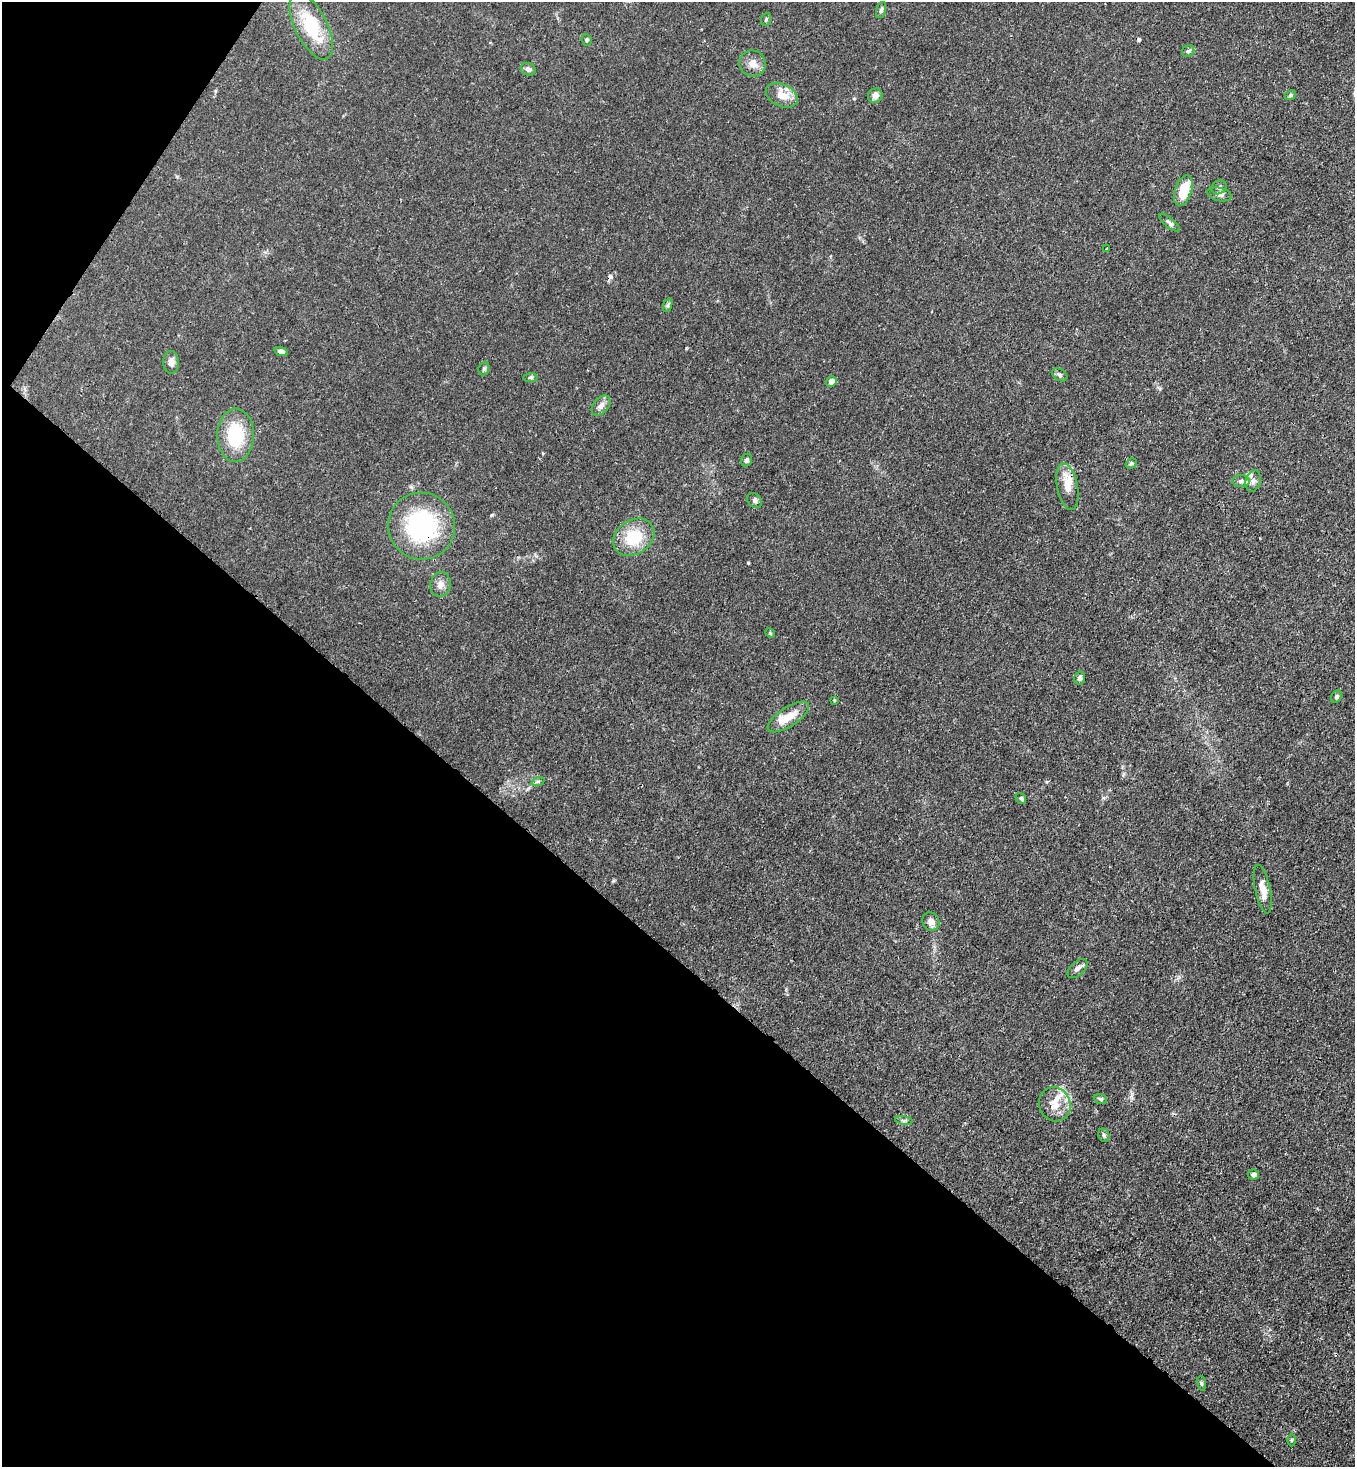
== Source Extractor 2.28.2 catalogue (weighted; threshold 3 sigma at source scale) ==
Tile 9 of 4 x 4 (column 1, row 3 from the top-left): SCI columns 364-1716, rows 1525-2989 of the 6000 x 5977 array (HDU 1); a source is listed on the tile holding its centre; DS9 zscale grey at full resolution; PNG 1357 x 1469 px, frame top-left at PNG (2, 2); each listed source drawn as its Kron ellipse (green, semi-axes under 4 px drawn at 4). Shown black and unused: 37% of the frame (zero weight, under 3 of 4 exposures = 7% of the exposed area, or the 3 px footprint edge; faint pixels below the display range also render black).
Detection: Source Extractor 2.28.2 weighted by HDU 2 'WHT'; one run over the whole footprint, this tile lists its part. Background 0.0193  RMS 0.0026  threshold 0.0116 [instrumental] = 3 sigma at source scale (4.5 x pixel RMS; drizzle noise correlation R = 1.50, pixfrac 1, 0.05/0.05 arcsec/px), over >= 5 px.
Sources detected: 55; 1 cosmic-ray / hot-pixel residue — neither listed nor drawn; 4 inside a brighter listed object's ellipse — not listed separately; the other 50 listed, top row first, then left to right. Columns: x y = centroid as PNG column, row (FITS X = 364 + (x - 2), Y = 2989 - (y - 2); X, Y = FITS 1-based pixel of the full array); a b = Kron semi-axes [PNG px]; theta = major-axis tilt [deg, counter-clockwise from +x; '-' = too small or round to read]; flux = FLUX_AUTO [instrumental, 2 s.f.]
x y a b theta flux
881 10 8 5 74 0.56
766 19 7 5 72 0.43
311 26 36 16 -63 13
587 40 6 5 - 0.44
1188 51 6 5 - 0.52
752 63 13 13 - 2.3
528 69 7 6 - 0.88
782 95 17 11 -25 4.3
1290 95 6 4 23 0.39
875 96 7 7 - 1.3
1219 187 8 6 28 0.79
1183 191 16 8 72 6.3
1219 194 12 6 -13 1
1170 223 13 4 -40 0.71
1107 248 3 2 - 0.21
668 305 7 4 71 0.46
281 352 7 4 -18 0.76
171 362 11 8 90 1.3
484 369 7 5 69 0.45
1059 375 8 5 -32 0.56
531 377 7 4 6 0.42
831 382 6 5 - 1.6
601 406 11 7 50 1.3
236 435 27 18 90 13
747 460 6 5 - 0.65
1131 463 6 5 - 0.4
1241 481 9 6 2 0.9
1253 481 11 7 73 1.3
1067 487 24 10 -78 3.4
754 500 8 6 -46 0.61
421 526 34 33 - 30
634 537 22 17 33 9.3
440 584 12 10 78 1.8
770 633 5 4 - 0.28
1080 678 6 5 - 0.79
1336 697 6 5 - 0.52
834 700 4 3 - 0.2
788 717 24 9 33 4.1
538 781 7 4 19 0.37
1021 798 6 5 - 0.49
1263 889 24 7 -78 3
931 922 9 8 - 1.6
1077 968 12 6 42 1
1101 1099 7 5 -23 0.56
1055 1104 17 15 -65 4
904 1120 9 4 -8 0.55
1104 1135 7 5 -68 0.53
1253 1175 5 5 - 1.1
1202 1383 7 4 -81 0.36
1291 1440 6 4 89 0.34
Overlapping masked pixels (flux is a lower limit): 2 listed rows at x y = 1067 487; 421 526
Unlisted compact peaks at least as high as the median listed source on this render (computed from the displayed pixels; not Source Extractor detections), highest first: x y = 748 563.